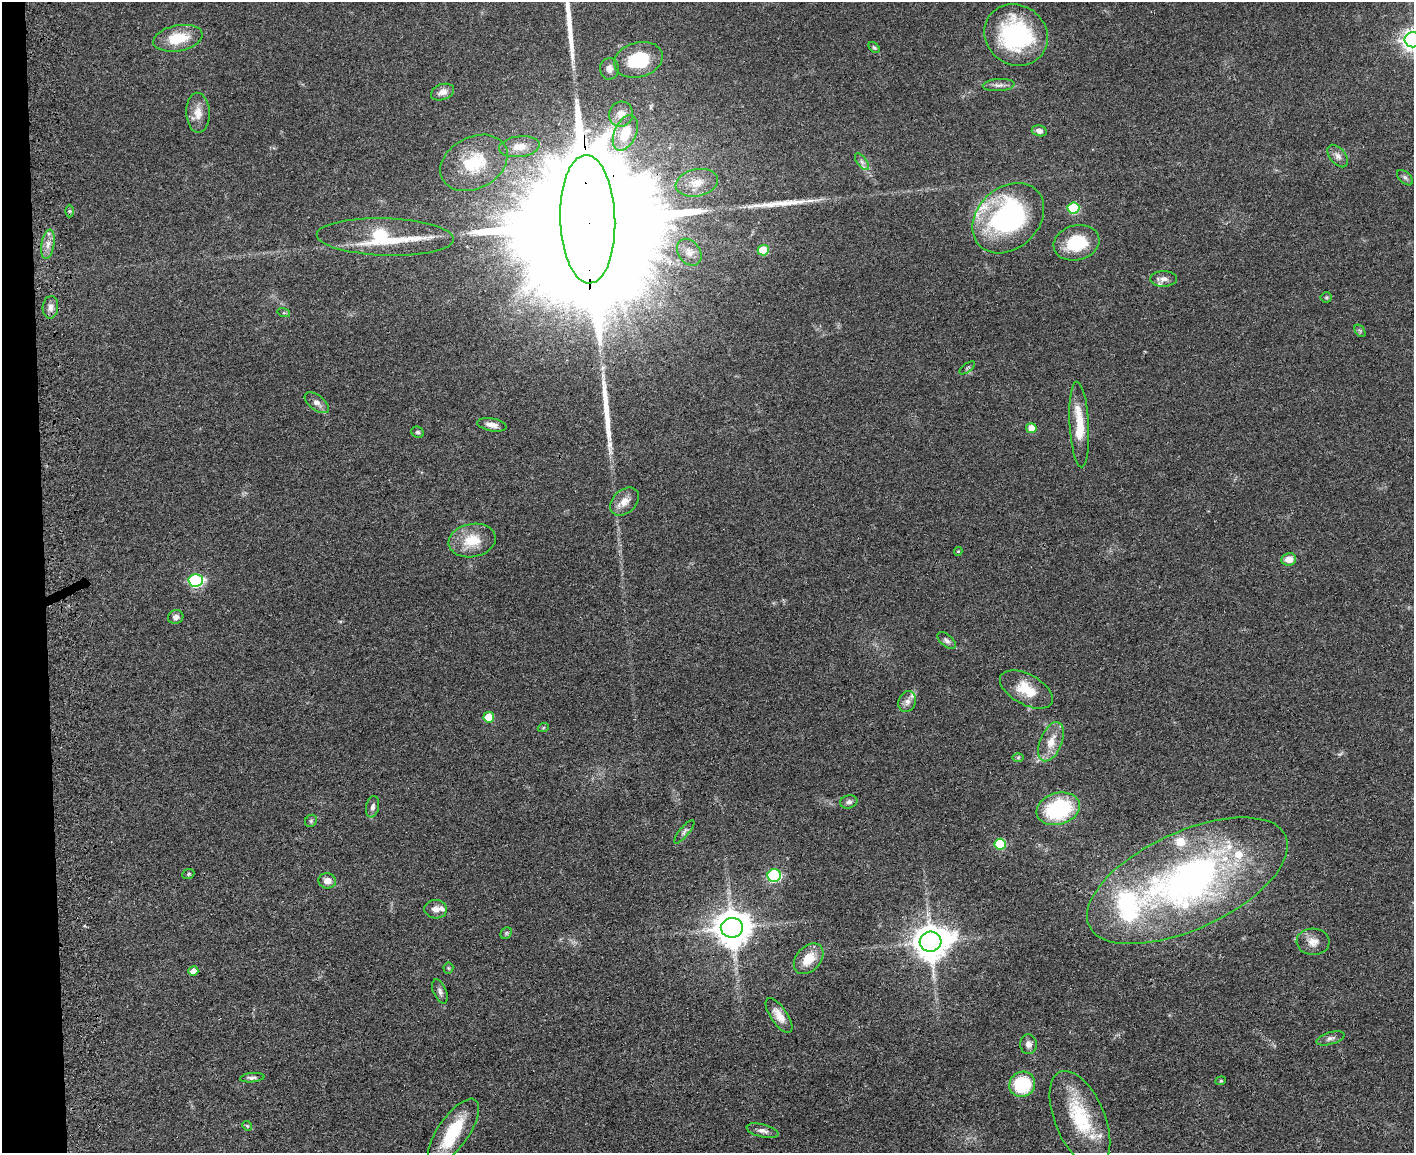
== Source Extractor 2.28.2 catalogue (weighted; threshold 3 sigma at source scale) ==
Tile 4 of 3 x 4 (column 1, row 2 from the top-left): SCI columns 292-1703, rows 2368-3518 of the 4709 x 4733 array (HDU 1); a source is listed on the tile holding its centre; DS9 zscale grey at full resolution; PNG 1416 x 1155 px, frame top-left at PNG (2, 2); each listed source drawn as its Kron ellipse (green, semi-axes under 4 px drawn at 4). Shown black and unused: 3% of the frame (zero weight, under 3 of 4 exposures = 7% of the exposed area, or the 3 px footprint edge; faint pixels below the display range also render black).
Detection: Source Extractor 2.28.2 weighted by HDU 2 'WHT'; one run over the whole footprint, this tile lists its part. Background 0.0467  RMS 0.0051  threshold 0.023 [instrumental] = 3 sigma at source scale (4.5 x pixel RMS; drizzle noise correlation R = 1.50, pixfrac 1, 0.05/0.05 arcsec/px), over >= 5 px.
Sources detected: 96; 1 too faint to see at this stretch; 3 inside a brighter object's white glare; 3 long thin detections or spike segments (spike, bleed or trail) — neither listed nor drawn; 9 inside a brighter listed object's ellipse — not listed separately; the other 80 listed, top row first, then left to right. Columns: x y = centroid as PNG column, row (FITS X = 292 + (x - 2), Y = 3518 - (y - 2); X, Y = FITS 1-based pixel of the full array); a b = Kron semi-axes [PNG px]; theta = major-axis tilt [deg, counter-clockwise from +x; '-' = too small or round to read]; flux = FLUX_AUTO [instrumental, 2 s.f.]
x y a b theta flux
1016 35 33 30 -36 59
178 38 25 13 11 15
1413 40 8 7 - 360
874 48 6 4 -47 0.73
638 60 25 17 15 25
609 69 11 9 86 3
999 85 16 6 3 2.4
443 92 12 7 21 3.7
198 113 20 11 -87 6.1
621 114 12 12 - 4.4
1039 131 7 5 -15 2.5
625 133 18 11 66 13
519 147 20 10 7 6.5
1338 156 13 8 -50 2.9
862 162 10 5 -55 1.7
474 163 35 25 28 25
1405 178 9 5 -43 1.4
697 183 21 13 11 8.3
1073 208 6 5 - 32
69 211 6 4 -90 0.73
1008 218 40 30 43 88
588 219 64 27 -88 62000
385 237 69 18 -2 42
1076 243 23 17 14 22
48 244 15 6 81 3.7
763 250 5 5 - 15
689 252 14 11 -55 4.2
1164 279 13 7 1 2.8
1326 297 5 5 - 0.72
50 307 11 7 85 3
284 313 6 4 -17 0.65
1360 331 7 4 -56 0.86
967 368 9 4 38 0.87
317 403 14 7 -38 3.1
1079 424 43 9 -87 16
492 425 15 6 -10 3.6
1031 428 5 5 - 6.9
418 432 6 5 - 1
624 502 16 11 44 5.1
472 540 24 16 10 14
958 551 4 4 - 0.47
1289 559 7 6 - 5.4
196 580 7 6 - 73
176 617 8 7 - 2.1
947 641 11 6 -41 1.6
1026 689 29 15 -28 13
907 702 11 8 68 2.7
489 717 5 5 - 14
543 728 5 3 - 0.6
1051 742 21 11 67 8.1
1018 757 6 4 1 0.78
849 802 9 6 13 1.8
372 807 11 6 78 2
1058 809 22 16 17 42
311 821 6 5 - 0.89
684 832 15 4 50 1.5
1000 844 6 5 - 26
188 874 6 5 - 0.8
774 875 7 6 - 53
327 881 9 7 -7 3.7
1187 881 108 49 25 210
436 909 11 9 -5 3.3
732 928 11 10 - 1300
506 933 6 5 - 0.83
930 942 11 10 - 1200
1313 942 16 13 -4 5.3
809 959 17 12 48 10
448 968 5 5 - 0.71
193 971 5 4 - 4.5
440 991 13 6 -67 1.9
779 1016 20 8 -56 5.9
1330 1038 14 6 16 2
1028 1044 10 8 -88 2.8
252 1078 12 4 5 1.5
1221 1081 5 4 - 0.72
1022 1084 13 12 - 31
1080 1119 51 25 -67 33
247 1126 5 4 - 0.58
763 1131 16 6 -14 2.5
454 1132 38 15 55 26
Overlapping masked pixels (flux is a lower limit): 2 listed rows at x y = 588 219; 385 237
Isophote crosses this tile's border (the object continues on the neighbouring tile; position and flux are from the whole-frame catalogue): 1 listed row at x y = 1413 40